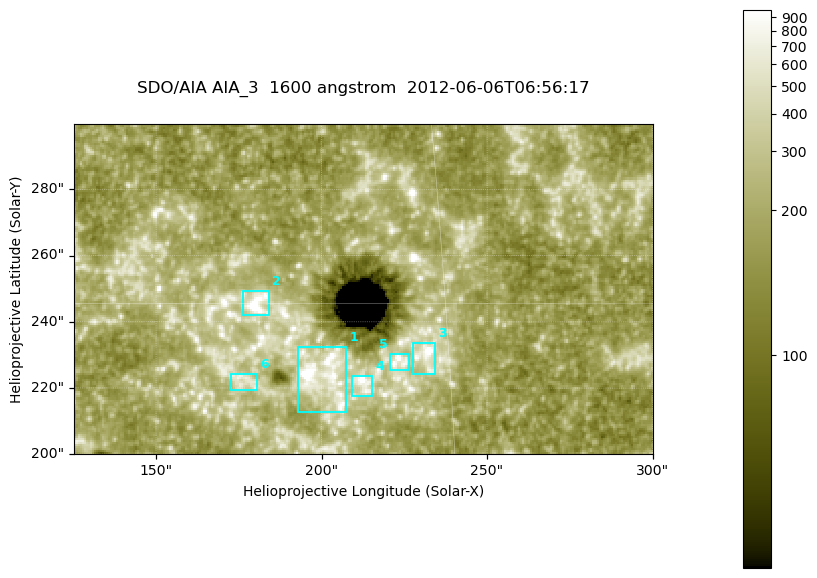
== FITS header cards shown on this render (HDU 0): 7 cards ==
TELESCOP= 'SDO/AIA '
INSTRUME= 'AIA_3   '
WAVELNTH=                 1600
WAVEUNIT= 'angstrom'
DATE-OBS= '2012-06-06T06:56:17.12'
CTYPE1  = 'HPLN-TAN'
CTYPE2  = 'HPLT-TAN'

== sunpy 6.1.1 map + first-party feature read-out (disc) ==
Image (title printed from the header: SDO/AIA AIA_3  1600 angstrom  2012-06-06T06:56:17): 287 x 164 px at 0.609 arcsec/px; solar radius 946 arcsec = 1552 px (partial field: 0.6% of the solar disc is inside the frame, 100% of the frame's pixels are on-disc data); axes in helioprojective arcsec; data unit not stated in the header (colour bar unlabelled)
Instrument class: DISC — disc imager (sunpy class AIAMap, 1600 A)
Bright regions (active regions / flare kernels): reference = the on-disc median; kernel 3 px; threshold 5 sigma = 328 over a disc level ~182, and >= 1.15x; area >= 47 px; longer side >= 3 px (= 1.8 arcsec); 6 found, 6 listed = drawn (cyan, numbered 1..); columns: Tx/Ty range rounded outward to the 2 arcsec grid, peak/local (2 s.f.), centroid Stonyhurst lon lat
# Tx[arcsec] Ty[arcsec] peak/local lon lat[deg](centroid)
1 192..208 212..232 9.4 +13 +14
2 176..184 242..250 13 +11 +15
3 226..234 224..234 7.8 +15 +14
4 208..216 216..224 6.8 +13 +13
5 220..226 224..232 5.7 +14 +14
6 172..182 218..226 3.4 +11 +14